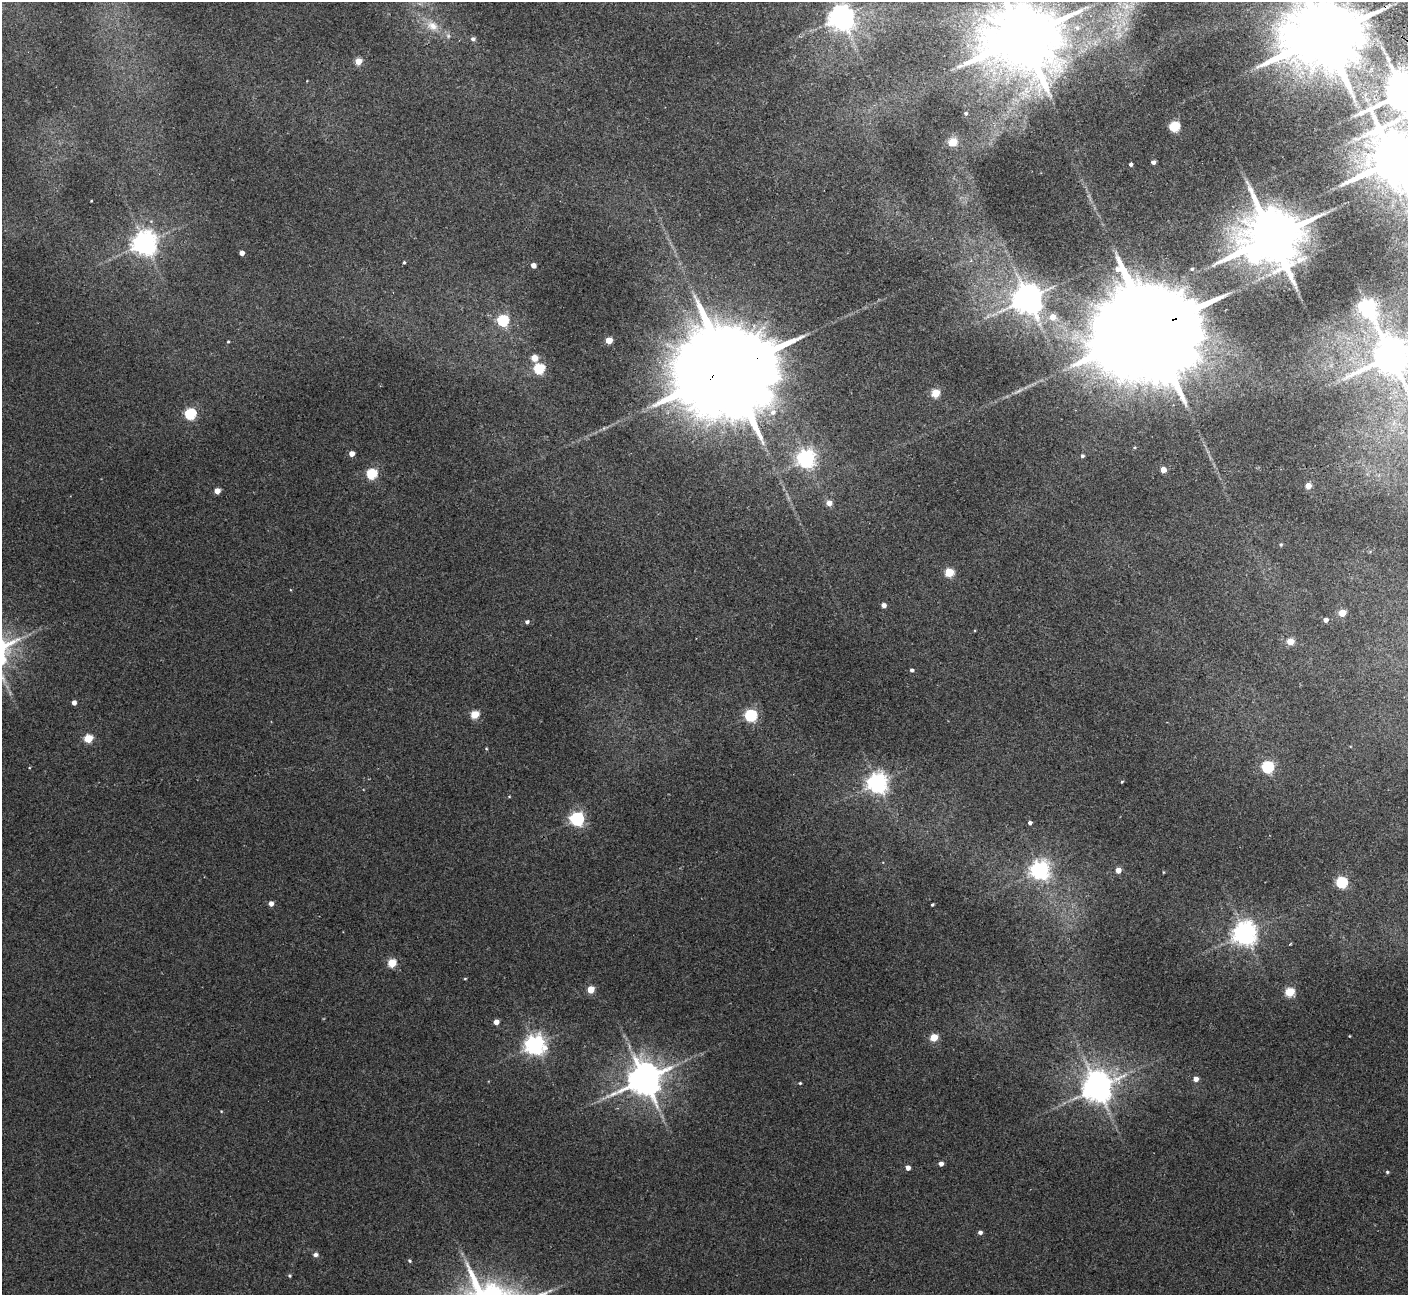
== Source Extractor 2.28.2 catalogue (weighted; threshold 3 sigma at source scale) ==
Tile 10 of 4 x 4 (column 2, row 3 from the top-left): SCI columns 1461-2866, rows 1480-2772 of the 5736 x 5674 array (HDU 1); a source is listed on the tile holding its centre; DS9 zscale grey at full resolution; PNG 1410 x 1297 px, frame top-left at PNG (2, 2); no overlay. Shown black and unused: <1% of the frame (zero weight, under 2 of 3 exposures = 3% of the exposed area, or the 3 px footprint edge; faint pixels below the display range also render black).
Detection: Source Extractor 2.28.2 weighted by HDU 2 'WHT'; one run over the whole footprint, this tile lists its part. Background 0.119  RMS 0.01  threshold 0.0465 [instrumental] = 3 sigma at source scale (4.5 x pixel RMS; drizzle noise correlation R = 1.50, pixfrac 1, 0.05/0.05 arcsec/px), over >= 5 px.
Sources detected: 94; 1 too faint to see at this stretch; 2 inside a brighter object's white glare — not listed; the other 91 listed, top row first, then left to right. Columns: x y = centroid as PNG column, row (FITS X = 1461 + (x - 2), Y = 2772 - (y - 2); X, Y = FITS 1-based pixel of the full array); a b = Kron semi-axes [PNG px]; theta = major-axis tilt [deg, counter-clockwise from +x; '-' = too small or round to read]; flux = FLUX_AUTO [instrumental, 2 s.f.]
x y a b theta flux
841 17 8 7 - 1100
432 26 17 11 -27 13
1077 28 8 7 - 3.8
1325 35 22 18 15 14000
448 36 7 5 -46 2.3
1022 37 21 17 12 11000
473 39 5 5 - 3
358 61 5 4 - 22
1403 93 10 8 25 3600
966 113 5 5 - 1.9
1174 126 5 5 - 85
953 142 5 5 - 39
1394 160 13 12 - 6200
1153 162 4 4 - 4.1
1131 164 4 3 - 2.8
91 201 3 2 - 0.66
1272 237 17 15 9 8000
144 243 7 7 - 1000
242 253 4 4 - 6.9
404 262 4 3 - 1.3
533 265 4 4 - 8.5
1192 269 4 4 - 1.4
1028 298 9 8 - 1700
1368 308 8 6 -59 430
1053 317 6 6 - 12
503 320 5 5 - 100
1149 330 45 20 22 44000
609 340 4 4 - 22
228 342 3 3 - 1.1
1391 356 11 9 27 2900
534 358 5 4 - 19
539 368 5 5 - 88
730 369 39 20 21 35000
935 393 5 5 - 39
773 412 9 8 - 6.4
190 414 5 5 - 110
604 428 6 5 - 1.7
352 454 4 4 - 9
1082 456 5 4 - 2.1
806 458 6 6 - 450
1163 470 4 4 - 13
372 474 5 5 - 88
1308 486 5 4 - 13
217 491 4 4 - 13
829 503 5 5 - 8.1
1281 545 4 4 - 1.5
949 572 5 5 - 49
884 605 4 4 - 5.3
1342 613 5 4 - 27
1326 620 4 4 - 5.5
527 622 4 4 - 2.7
1290 641 5 4 - 24
912 670 4 4 - 2.3
74 702 4 4 - 5.7
475 714 5 5 - 42
751 715 5 5 - 140
88 738 5 5 - 43
486 748 4 3 - 0.81
1268 767 5 5 - 130
1122 782 4 3 - 0.98
877 783 7 7 - 650
577 819 6 6 - 240
1030 823 4 3 - 2.9
1040 870 7 7 - 480
1118 870 4 4 - 11
1163 872 4 2 - 0.7
1342 882 5 5 - 120
271 904 4 4 - 6.8
932 905 3 3 - 1.3
1245 934 7 7 - 920
1290 944 3 2 - 1
392 963 5 5 - 39
465 979 4 3 - 0.89
591 989 5 4 - 23
1290 992 5 5 - 55
496 1022 4 4 - 8.7
1349 1036 3 3 - 0.74
934 1037 5 4 - 32
535 1045 7 7 - 600
644 1079 10 9 - 2600
1196 1079 5 4 - 6.9
800 1083 4 3 - 1.2
1097 1088 9 9 - 1700
221 1111 4 3 - 0.71
941 1164 4 4 - 5.1
908 1168 4 4 - 6.1
1387 1172 4 4 - 1.3
980 1232 4 4 - 3.6
315 1255 6 5 - 3.1
409 1261 5 4 - 1.5
289 1276 4 4 - 1.3
Overlapping masked pixels (flux is a lower limit): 3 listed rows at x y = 1325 35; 1149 330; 730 369
Isophote crosses this tile's border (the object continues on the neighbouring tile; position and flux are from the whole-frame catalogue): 5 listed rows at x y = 1325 35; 1022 37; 1403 93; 1394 160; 1391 356